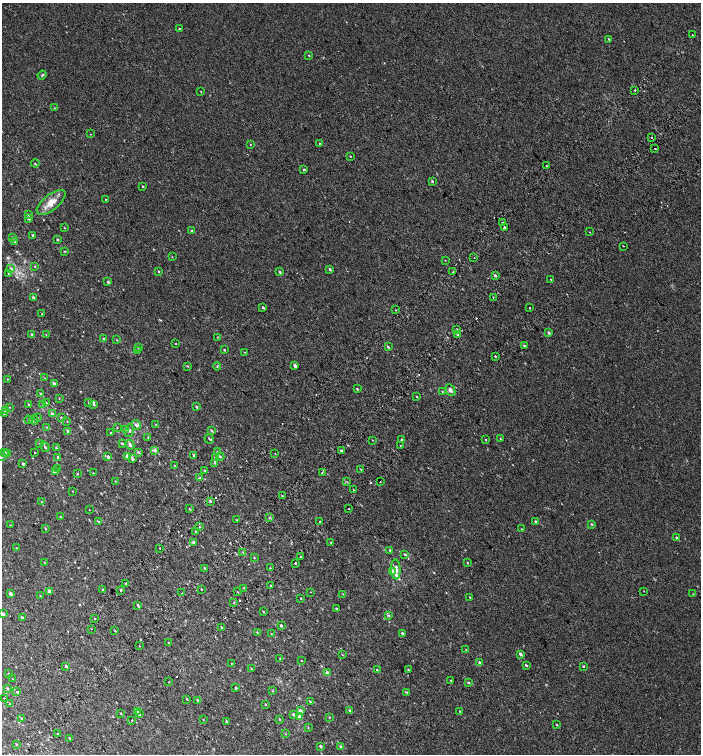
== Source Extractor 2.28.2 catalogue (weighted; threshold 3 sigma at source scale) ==
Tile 7 of 4 x 4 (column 3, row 2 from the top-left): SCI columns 3052-4448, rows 3109-4612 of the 6168 x 6210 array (HDU 1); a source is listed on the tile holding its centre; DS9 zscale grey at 2 x 2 block average (1 PNG px = mean of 2 x 2 image px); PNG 703 x 756 px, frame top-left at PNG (2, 3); each listed source drawn as its Kron ellipse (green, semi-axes under 4 px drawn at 4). Shown black and unused: <1% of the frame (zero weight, under 2 of 3 exposures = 6% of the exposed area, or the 3 px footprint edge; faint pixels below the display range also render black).
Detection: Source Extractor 2.28.2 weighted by HDU 2 'WHT'; one run over the whole footprint, this tile lists its part. Background 0.00654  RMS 0.006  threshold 0.0268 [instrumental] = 3 sigma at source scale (4.5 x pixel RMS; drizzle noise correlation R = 1.50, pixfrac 1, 0.0396/0.0396 arcsec/px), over >= 5 px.
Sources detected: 285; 1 too faint to see at this stretch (2 x 2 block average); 9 cosmic-ray / hot-pixel residue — neither listed nor drawn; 5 inside a brighter listed object's ellipse — not listed separately; the other 270 listed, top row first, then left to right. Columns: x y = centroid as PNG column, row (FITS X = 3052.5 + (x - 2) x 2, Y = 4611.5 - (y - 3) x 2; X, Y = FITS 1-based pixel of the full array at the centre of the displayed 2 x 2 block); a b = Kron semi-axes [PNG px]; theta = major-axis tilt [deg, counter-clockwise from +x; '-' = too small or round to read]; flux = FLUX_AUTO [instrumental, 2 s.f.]
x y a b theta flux
179 29 2 2 - 1.2
692 35 2 2 - 3.9
609 39 2 2 - 0.81
309 55 3 2 - 0.82
42 75 4 3 - 1.3
635 90 2 2 - 1.2
201 92 2 2 - 0.57
54 108 2 2 - 0.64
90 134 2 2 - 0.45
652 137 2 2 - 3
320 144 2 2 - 2.6
250 145 2 2 - 0.63
655 149 2 2 - 4.8
350 156 2 2 - 0.62
35 163 4 2 - 0.95
546 166 2 2 - 0.85
304 170 2 2 - 4.6
432 181 3 2 - 1.5
143 186 2 2 - 0.94
105 199 2 2 - 0.61
51 202 17 7 39 15
28 215 3 3 - 1.1
29 218 2 2 - 3.6
503 222 3 2 - 1.5
504 227 2 2 - 5.2
64 228 3 2 - 0.55
192 231 3 3 - 2
590 232 2 2 - 1.7
33 235 2 2 - 1.7
13 237 3 3 - 1.6
58 240 2 2 - 1.8
14 241 3 3 - 1.8
623 246 2 2 - 0.91
65 251 3 2 - 0.8
172 257 3 2 - 0.52
474 258 2 2 - 0.49
445 260 2 2 - 0.44
35 266 3 2 - 0.64
11 269 4 4 - 2.9
330 269 3 2 - 1.9
158 271 2 2 - 1.1
280 272 3 2 - 1.8
453 272 2 2 - 1.6
8 274 2 2 - 0.66
495 275 2 2 - 2.6
551 279 2 2 - 0.85
108 282 3 3 - 1.9
33 297 2 2 - 2
493 297 2 2 - 0.66
263 307 3 2 - 1.9
529 308 2 2 - 5.9
396 310 2 2 - 1
42 314 2 2 - 0.42
457 329 3 2 - 0.81
549 333 3 3 - 2.6
458 334 4 3 - 2
32 335 2 2 - 3.5
46 335 2 2 - 0.52
217 337 3 2 - 0.59
104 339 3 2 - 1.4
117 340 2 2 - 0.66
176 343 2 2 - 0.82
524 346 3 2 - 1.7
138 347 3 2 - 1.3
388 347 3 2 - 1.4
137 350 2 2 - 1.8
224 350 3 2 - 1.1
245 352 2 2 - 0.54
495 356 2 2 - 2.2
188 366 3 3 - 0.93
217 366 4 2 - 0.94
295 366 2 2 - 4.6
45 378 3 2 - 0.59
7 379 2 2 - 0.53
54 384 2 2 - 6.5
357 389 3 2 - 1
450 390 6 4 -63 4.4
442 392 3 2 - 0.89
41 394 2 2 - 0.82
417 397 2 2 - 0.88
59 398 3 2 - 0.55
89 402 2 2 - 1.6
46 403 3 2 - 0.68
29 404 3 2 - 0.72
43 404 3 3 - 1.3
94 404 3 3 - 2.3
9 407 3 2 - 0.5
196 407 2 2 - 2.2
5 411 4 3 - 3.9
3 413 2 2 - 1.1
52 414 4 3 - 3.6
61 417 4 2 - 0.94
38 418 2 2 - 0.71
29 420 4 3 - 1.7
34 420 5 4 - 3.8
67 421 3 2 - 0.45
156 424 3 2 - 0.48
136 425 5 3 - 3
46 427 3 2 - 0.82
117 427 2 2 - 0.69
125 430 3 2 - 3.6
68 431 2 2 - 4.5
129 431 6 4 76 2.3
212 431 3 2 - 1.1
111 433 3 2 - 0.75
148 437 3 2 - 0.76
209 439 5 2 - 1.5
500 439 2 2 - 0.63
372 440 2 2 - 0.52
402 440 2 2 - 6
486 440 2 2 - 0.99
122 443 3 2 - 1.2
39 444 2 2 - 0.55
130 445 5 3 - 3.5
400 445 2 2 - 0.62
45 447 5 2 - 2.3
56 448 3 2 - 1.2
155 450 4 3 - 3.4
341 451 2 2 - 4.5
5 452 3 3 - 1.8
35 452 2 2 - 5.1
139 452 4 3 - 1.5
217 452 4 3 - 1.4
275 453 2 2 - 0.4
8 454 3 2 - 1.1
194 455 3 3 - 1.9
108 456 3 2 - 2.7
127 456 3 2 - 9.1
2 457 3 3 - 1.3
58 457 2 2 - 3.1
215 457 4 3 - 2
220 457 4 3 - 1.6
132 459 3 3 - 3.4
214 463 3 3 - 0.98
23 464 2 2 - 3.1
174 465 2 2 - 0.64
57 469 3 2 - 1.1
361 469 3 2 - 0.8
205 470 3 2 - 1
56 472 3 3 - 2.5
93 473 2 2 - 0.67
322 473 2 2 - 0.84
77 474 3 2 - 0.81
200 478 3 3 - 1.2
115 481 2 2 - 0.58
347 482 3 2 - 0.84
380 482 2 2 - 0.45
353 489 2 2 - 4.8
73 491 2 2 - 0.55
282 496 3 2 - 0.79
210 501 2 2 - 2.1
41 502 3 2 - 0.56
348 508 2 2 - 0.63
189 509 3 2 - 0.96
89 510 2 2 - 0.56
60 517 2 2 - 0.69
270 518 3 3 - 1.2
237 520 3 2 - 0.86
99 522 4 2 - 1.6
320 522 2 2 - 1.9
536 522 3 2 - 2.5
592 524 3 3 - 1.4
10 525 2 2 - 0.57
199 527 2 2 - 0.66
45 528 3 2 - 0.83
522 529 3 2 - 0.66
196 531 3 2 - 1.4
676 537 3 2 - 1.3
331 542 2 2 - 1.1
194 543 2 2 - 5.5
17 548 2 2 - 0.46
160 548 2 2 - 2.2
390 550 3 2 - 0.97
243 552 3 2 - 1
405 554 3 2 - 1.3
301 557 2 2 - 1.4
254 558 2 2 - 0.81
44 562 2 2 - 0.57
295 563 2 2 - 7.3
467 563 3 2 - 0.85
205 568 3 2 - 0.92
270 568 2 2 - 0.85
396 569 10 4 -88 6.9
393 571 3 2 - 7.2
126 583 2 2 - 27
270 585 2 2 - 1
244 588 3 2 - 0.6
201 589 2 2 - 3.6
103 590 2 2 - 0.99
120 590 2 2 - 18
49 591 2 2 - 11
237 591 2 2 - 0.76
644 591 3 2 - 0.43
310 592 2 2 - 0.42
182 593 2 2 - 0.63
10 594 2 2 - 5
343 594 3 2 - 0.7
693 594 2 2 - 0.42
40 596 3 2 - 0.78
470 597 3 2 - 0.77
301 598 2 2 - 0.88
234 602 2 2 - 1.8
138 605 4 2 - 1.5
336 609 3 2 - 1.6
264 612 3 2 - 0.93
3 614 2 2 - 4.3
389 615 3 3 - 1.5
22 618 2 2 - 3.7
94 618 2 2 - 11
281 625 2 2 - 3.2
221 627 3 2 - 1.4
91 629 2 2 - 0.6
115 631 2 2 - 0.82
257 632 3 2 - 0.91
402 633 3 2 - 1.6
271 634 2 2 - 0.45
168 643 2 2 - 1
139 646 2 2 - 1.5
466 650 3 2 - 0.6
521 654 3 2 - 3.7
342 655 2 2 - 0.58
280 659 3 2 - 0.77
302 661 3 2 - 0.54
479 662 3 2 - 2.3
231 663 2 2 - 0.51
526 665 2 2 - 1.6
66 666 3 2 - 1.8
583 666 2 2 - 10
251 669 3 2 - 0.79
377 670 2 2 - 1.1
408 670 3 2 - 0.79
9 673 3 2 - 0.53
327 673 2 2 - 9.8
12 679 2 2 - 0.64
451 680 2 2 - 4.1
169 682 2 2 - 1.9
469 683 3 3 - 1.2
236 688 2 2 - 2.1
7 689 3 3 - 1.7
273 691 3 2 - 0.61
17 692 2 2 - 6.5
407 692 4 3 - 1.3
5 698 2 2 - 1.3
187 699 3 2 - 0.83
198 700 3 2 - 1.7
310 701 3 2 - 1.3
9 704 2 2 - 0.75
265 704 2 2 - 0.79
138 711 2 2 - 8.4
300 711 2 2 - 9.6
350 711 3 3 - 2.5
460 711 3 3 - 1.1
121 713 2 2 - 0.73
139 714 2 2 - 7.4
293 714 4 3 - 1.7
299 717 3 2 - 10
329 717 3 2 - 0.56
21 718 3 2 - 0.99
279 719 3 2 - 1.1
132 720 2 2 - 3.2
203 720 2 2 - 0.5
226 721 3 2 - 1.8
557 725 2 2 - 0.89
308 727 3 2 - 0.63
57 733 2 2 - 0.47
286 734 2 2 - 0.58
69 738 2 2 - 0.7
16 744 3 2 - 0.68
320 746 2 2 - 3.3
340 746 3 3 - 1.8
Isophote crosses this tile's border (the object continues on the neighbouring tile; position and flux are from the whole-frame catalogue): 2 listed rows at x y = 2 457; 3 614
Diffuse or blended objects may show on this block-average render without a row.